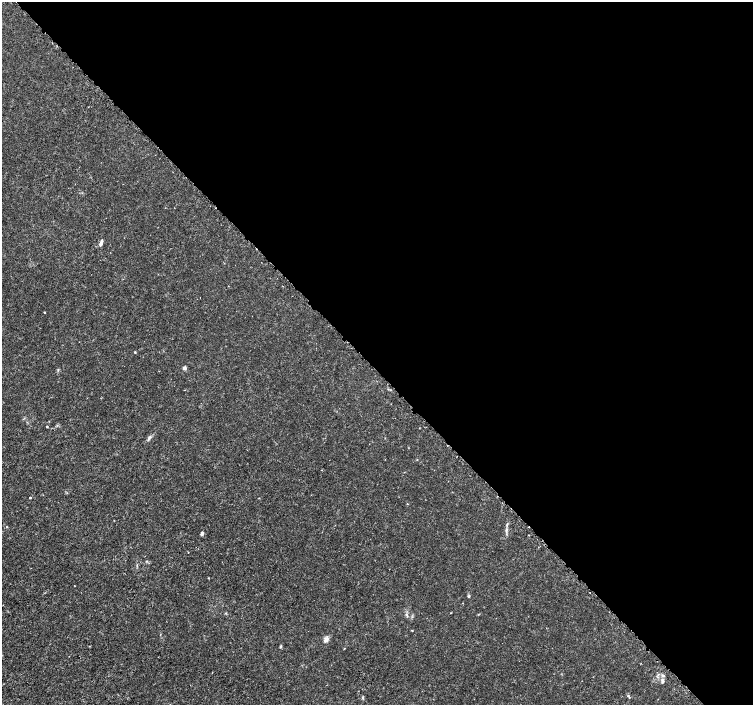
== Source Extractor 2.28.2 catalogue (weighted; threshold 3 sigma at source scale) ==
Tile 8 of 4 x 4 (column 4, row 2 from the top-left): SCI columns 4525-6025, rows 2981-4385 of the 6056 x 6026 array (HDU 1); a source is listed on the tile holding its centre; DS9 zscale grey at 2 x 2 block average (1 PNG px = mean of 2 x 2 image px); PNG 755 x 707 px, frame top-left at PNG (2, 2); no overlay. Shown black and unused: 52% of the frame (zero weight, under 3 of 5 exposures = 2% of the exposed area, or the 3 px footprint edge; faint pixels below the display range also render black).
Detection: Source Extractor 2.28.2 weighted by HDU 2 'WHT'; one run over the whole footprint, this tile lists its part. Background 0.00166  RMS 7.4e-04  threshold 0.00334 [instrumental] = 3 sigma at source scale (4.5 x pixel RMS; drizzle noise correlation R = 1.50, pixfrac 1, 0.0396/0.0396 arcsec/px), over >= 5 px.
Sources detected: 27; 3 cosmic-ray / hot-pixel residue — not listed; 2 inside a brighter listed object's ellipse — not listed separately; the other 22 listed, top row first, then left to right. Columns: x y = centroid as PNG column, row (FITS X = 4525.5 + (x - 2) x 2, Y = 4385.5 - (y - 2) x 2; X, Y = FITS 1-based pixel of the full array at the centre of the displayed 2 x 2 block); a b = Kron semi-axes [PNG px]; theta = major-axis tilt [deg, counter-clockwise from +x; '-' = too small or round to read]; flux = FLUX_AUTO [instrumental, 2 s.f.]
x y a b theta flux
100 244 6 4 74 0.42
44 312 2 2 - 0.12
135 352 3 2 - 0.13
184 368 4 3 - 0.51
58 370 3 3 - 0.15
47 426 2 2 - 0.16
150 437 6 3 40 0.36
322 470 2 2 - 0.085
30 498 2 2 - 0.78
407 504 2 2 - 0.081
507 525 5 3 - 0.23
6 527 3 2 - 0.15
506 529 4 3 - 0.27
202 533 5 4 - 0.36
188 552 2 2 - 0.076
469 596 4 3 - 0.18
412 630 3 2 - 0.11
326 639 7 5 60 0.68
281 646 4 3 - 0.23
662 680 6 4 -66 0.44
628 696 4 3 - 0.2
363 697 4 2 - 0.16
Diffuse or blended objects may show on this block-average render without a row.